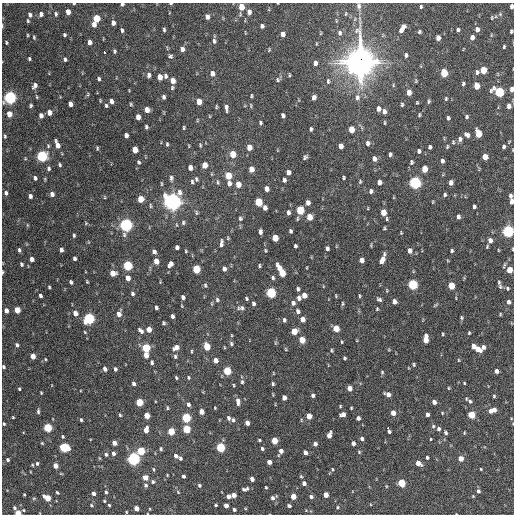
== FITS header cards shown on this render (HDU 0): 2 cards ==
NAXIS1  =                  512 / Axis length
NAXIS2  =                  512 / Axis length

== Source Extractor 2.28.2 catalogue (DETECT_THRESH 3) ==
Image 512 x 512 px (HDU 0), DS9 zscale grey, 1 PNG px = 1 image px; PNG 516 x 516 px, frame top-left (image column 1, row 512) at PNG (2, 3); no overlay
Background 1090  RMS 34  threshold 101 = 3 sigma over >= 5 px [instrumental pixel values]
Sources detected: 448; all 448 listed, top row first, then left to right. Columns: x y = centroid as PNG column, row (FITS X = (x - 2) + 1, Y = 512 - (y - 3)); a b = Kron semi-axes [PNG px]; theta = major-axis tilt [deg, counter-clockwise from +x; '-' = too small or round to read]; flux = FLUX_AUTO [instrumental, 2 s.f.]
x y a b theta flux
74 4 3 3 - 2.2e+03
122 4 4 3 - 4.5e+03
171 4 4 2 - 2.9e+03
359 6 10 7 -81 8.1e+03
512 6 4 3 - 6.2e+03
241 7 5 4 - 3.4e+04
421 7 4 3 - 2.9e+03
68 12 5 4 - 1.6e+04
249 12 6 4 89 1.2e+04
41 14 5 5 - 8.2e+03
56 14 6 4 -84 4.0e+03
346 14 6 3 81 2.2e+03
500 14 5 4 - 3.1e+03
30 15 6 4 -80 6.6e+03
207 17 6 5 - 1.1e+04
495 17 6 3 18 3.1e+03
96 18 5 4 - 5.9e+04
492 18 6 4 -90 2.6e+03
28 21 5 3 - 2.8e+03
113 23 5 4 - 1.1e+04
94 24 5 4 - 1.5e+04
2 26 6 3 -90 2.3e+03
262 26 4 4 - 6.0e+03
402 28 9 4 60 1.7e+04
477 29 6 5 - 1.2e+04
122 30 5 3 - 4.2e+03
164 30 5 3 - 3.8e+03
458 30 4 3 - 4.4e+03
511 31 4 3 - 3.7e+03
419 32 4 3 - 3.3e+03
321 33 5 3 - 1.7e+03
340 33 7 6 - 6.3e+03
283 34 5 4 - 1.4e+04
28 35 5 3 - 2.2e+03
64 35 4 3 - 3.5e+03
34 37 5 3 - 2.6e+03
472 37 5 4 - 1.1e+04
438 38 5 4 - 1.3e+04
214 41 7 5 -89 5.6e+03
89 42 5 4 - 1.2e+04
6 43 4 2 - 2.6e+03
504 47 5 4 - 2.7e+03
182 49 5 5 - 9.8e+03
269 50 6 3 67 2.2e+03
114 51 5 4 - 3.5e+03
104 52 3 2 - 3.7e+03
406 55 5 3 - 4.5e+03
170 56 6 5 - 4.1e+03
29 59 4 3 - 3.0e+03
65 59 5 4 - 4.7e+03
360 62 14 11 -89 3.0e+06
315 63 5 4 - 8.9e+03
483 70 5 4 - 5.0e+04
477 72 6 5 - 5.5e+03
444 73 6 4 -85 6.6e+04
212 74 6 5 - 1.2e+04
149 75 6 5 - 7.8e+03
289 75 6 3 -83 2.5e+03
165 76 5 5 - 5.2e+03
160 77 5 4 - 2.1e+04
99 79 4 3 - 4.0e+03
278 80 7 5 80 4.4e+03
173 81 5 4 - 2.1e+04
328 81 8 5 90 4.8e+03
416 81 5 4 - 2.3e+03
463 84 5 3 - 4.2e+03
35 86 6 4 57 8.2e+03
476 86 5 4 - 3.0e+04
172 88 5 4 - 3.4e+03
512 89 5 3 - 1.1e+04
409 92 5 4 - 2.0e+04
499 92 6 5 - 1.8e+05
88 94 6 3 72 2.8e+03
251 96 4 2 - 2.6e+03
10 97 6 5 - 5.1e+05
37 97 6 4 -74 2.5e+03
164 97 5 4 - 5.5e+03
314 97 5 4 - 7.7e+03
357 97 10 7 85 9.9e+03
446 99 5 4 - 2.7e+03
100 101 4 3 - 2.3e+03
111 101 5 4 - 9.3e+03
429 101 5 4 - 3.4e+03
199 102 5 4 - 2.5e+04
417 103 4 3 - 2.2e+03
70 104 5 4 - 1.3e+04
131 104 5 4 - 2.8e+03
402 104 4 3 - 3.3e+03
31 105 4 3 - 3.4e+03
106 106 5 4 - 4.2e+03
509 106 5 4 - 1.1e+04
216 107 5 3 - 2.7e+03
226 108 9 4 -87 7.6e+03
378 109 5 4 - 9.6e+03
147 110 5 4 - 1.9e+04
384 111 6 5 - 9.4e+03
49 112 5 4 - 1.6e+04
9 114 5 4 - 2.2e+04
419 115 4 3 - 2.8e+03
41 116 5 4 - 1.0e+04
209 116 5 3 - 1.7e+03
283 116 5 4 - 6.7e+03
138 117 5 4 - 1.8e+04
466 117 5 4 - 3.9e+03
448 118 4 3 - 4.0e+03
260 123 4 3 - 4.0e+03
384 123 5 2 - 2.3e+03
146 127 4 3 - 4.2e+03
184 128 4 3 - 2.7e+03
311 129 4 3 - 4.1e+03
351 129 5 4 - 3.4e+04
478 133 6 4 -78 5.6e+04
126 135 5 4 - 1.0e+04
467 135 7 5 -31 7.3e+03
5 136 4 3 - 2.7e+03
460 139 7 5 72 7.2e+03
453 142 6 4 -90 2.9e+03
368 143 7 6 - 7.3e+03
167 144 4 3 - 3.0e+03
57 145 9 4 -69 1.7e+04
200 145 6 3 -82 2.7e+03
189 146 5 3 - 1.8e+03
341 146 5 4 - 1.4e+04
504 146 5 4 - 4.7e+03
249 147 5 4 - 2.0e+04
430 147 4 3 - 4.8e+03
447 147 6 3 65 2.7e+03
97 148 5 3 - 3.1e+03
135 150 5 4 - 2.9e+04
419 151 5 4 - 5.5e+03
233 154 5 5 - 3.9e+04
390 154 4 3 - 5.6e+03
42 156 5 5 - 2.9e+05
305 157 5 4 - 4.4e+03
485 157 5 4 - 2.7e+04
374 159 5 4 - 1.1e+04
442 161 4 3 - 5.7e+03
139 162 5 4 - 3.6e+03
411 162 5 4 - 3.7e+03
60 165 5 4 - 3.2e+03
205 165 5 4 - 2.3e+04
49 168 5 4 - 4.8e+03
190 168 5 4 - 1.3e+04
251 169 5 4 - 2.1e+04
425 169 5 4 - 3.3e+04
288 172 5 4 - 1.0e+04
228 176 5 5 - 4.8e+04
35 178 5 4 - 4.9e+03
171 178 8 5 86 5.9e+03
343 178 3 3 - 3.2e+03
45 179 6 3 -72 1.9e+03
196 179 6 4 -75 4.2e+03
284 180 5 4 - 7.0e+03
192 182 5 4 - 3.9e+03
218 182 7 5 -85 3.9e+03
360 182 6 4 75 3.2e+03
379 182 5 4 - 1.2e+04
229 183 6 5 - 1.1e+04
415 183 6 5 - 4.4e+05
451 183 5 4 - 1.2e+04
161 184 6 3 90 2.5e+03
238 184 6 5 - 2.4e+04
267 189 5 4 - 1.4e+04
371 191 5 4 - 6.7e+03
6 193 5 4 - 5.6e+03
52 194 5 4 - 9.1e+03
445 195 5 3 - 3.8e+03
30 196 4 4 - 7.4e+03
510 196 5 3 - 5.2e+03
105 197 5 3 - 2.0e+03
140 199 5 4 - 3.8e+04
511 201 6 3 85 9.3e+03
172 202 7 7 - 1.3e+06
258 202 5 5 - 7.9e+04
433 202 5 3 - 1.9e+03
308 203 5 4 - 1.1e+04
150 206 7 3 -89 2.8e+03
474 207 4 3 - 4.8e+03
265 208 5 4 - 1.1e+04
368 208 5 3 - 1.8e+03
300 210 5 5 - 1.1e+05
383 212 5 4 - 3.4e+04
196 213 6 5 - 4.0e+03
288 213 6 4 -89 7.4e+03
309 217 5 4 - 3.3e+04
458 217 5 4 - 7.4e+03
240 218 6 5 - 4.5e+03
297 219 6 4 84 3.1e+03
387 219 6 4 -74 3.3e+03
86 223 5 4 - 2.3e+03
183 223 6 4 88 4.2e+03
27 225 6 3 -71 2.5e+03
126 225 6 5 - 6.0e+05
177 225 5 3 - 2.1e+03
384 228 4 4 - 2.9e+03
290 231 4 3 - 4.7e+03
508 231 5 5 - 4.0e+05
260 232 5 3 - 7.0e+03
401 233 4 3 - 2.1e+03
74 235 4 3 - 3.2e+03
228 238 5 4 - 2.4e+03
275 238 5 4 - 4.1e+04
490 240 6 5 - 1.0e+04
221 243 10 4 85 7.8e+03
371 245 6 3 73 2.1e+03
295 246 4 3 - 3.8e+03
177 247 4 4 - 6.1e+03
487 247 4 2 - 2.2e+03
327 248 4 4 - 5.7e+03
513 249 5 2 - 2.3e+03
19 250 6 4 -75 4.7e+03
61 250 4 4 - 8.1e+03
265 250 6 4 -88 3.0e+03
498 250 4 2 - 1.9e+03
186 251 4 3 - 2.2e+03
409 251 5 4 - 1.1e+04
452 251 4 3 - 3.5e+03
154 252 5 4 - 7.7e+03
74 258 4 3 - 5.1e+03
32 259 5 4 - 1.1e+04
382 259 10 4 68 2.0e+04
362 260 5 4 - 1.4e+04
156 261 5 4 - 2.6e+04
21 264 5 4 - 4.7e+03
170 264 6 4 62 1.3e+04
504 265 9 3 66 3.4e+03
127 266 5 5 - 1.6e+05
259 266 4 3 - 2.9e+03
279 268 8 4 -64 2.4e+04
196 269 5 5 - 7.9e+04
224 269 5 4 - 9.2e+03
509 270 5 4 - 3.3e+04
3 272 5 3 - 2.5e+03
113 273 5 5 - 2.6e+04
282 273 5 4 - 4.9e+04
128 278 5 4 - 1.6e+04
273 278 5 4 - 4.2e+03
71 282 4 3 - 5.0e+03
87 282 3 3 - 2.2e+03
499 282 5 4 - 2.9e+03
413 284 5 5 - 2.0e+05
205 285 6 4 -77 3.7e+03
451 286 5 4 - 5.0e+04
500 286 8 5 -73 4.4e+03
49 287 4 3 - 2.9e+03
507 288 5 4 - 3.4e+03
298 289 4 4 - 5.2e+03
132 293 5 4 - 4.5e+03
271 293 5 5 - 2.0e+05
40 295 4 3 - 5.9e+03
304 295 5 4 - 2.1e+04
336 296 4 3 - 2.2e+03
359 296 6 3 -82 2.6e+03
183 297 4 4 - 7.3e+03
246 298 4 3 - 3.1e+03
299 298 5 5 - 7.8e+03
379 299 6 4 -27 4.9e+03
217 300 6 5 - 4.2e+03
394 302 5 4 - 9.7e+03
508 302 5 4 - 6.9e+03
212 303 6 3 72 2.4e+03
293 303 6 6 - 7.8e+03
342 303 7 3 -90 3.3e+03
253 304 5 3 - 6.0e+03
435 305 7 3 34 2.5e+03
182 306 4 2 - 1.7e+03
156 308 4 3 - 5.4e+03
242 308 7 6 - 6.3e+03
377 309 5 4 - 2.4e+03
6 310 5 4 - 9.8e+03
17 310 5 4 - 3.5e+04
298 311 6 5 - 7.4e+03
75 313 5 5 - 1.4e+04
119 314 7 5 80 1.4e+04
500 314 3 3 - 2.4e+03
172 316 4 3 - 6.3e+03
461 318 4 4 - 3.0e+03
89 319 6 5 - 3.0e+05
302 319 5 4 - 1.4e+04
284 320 6 4 90 4.6e+03
163 323 4 3 - 3.4e+03
149 329 5 4 - 2.1e+04
336 329 5 4 - 3.5e+04
141 331 7 4 -41 7.7e+03
294 331 5 5 - 4.0e+04
85 332 4 3 - 2.1e+03
469 333 4 4 - 2.4e+03
443 334 4 3 - 2.4e+03
231 335 5 3 - 1.9e+03
426 339 8 4 88 2.9e+04
302 340 5 4 - 3.7e+04
342 342 4 3 - 1.9e+03
231 344 6 5 - 3.9e+03
17 345 5 4 - 5.5e+03
207 346 5 4 - 5.5e+04
473 346 5 4 - 1.7e+04
224 347 5 3 - 1.8e+03
483 347 7 5 60 9.0e+03
146 348 5 5 - 1.1e+05
176 348 6 5 - 1.6e+04
286 349 5 4 - 2.2e+03
478 349 6 4 -53 2.1e+04
332 350 5 3 - 2.7e+03
389 350 5 3 - 1.8e+03
191 351 5 3 - 2.2e+03
146 355 5 4 - 1.9e+04
33 356 5 4 - 2.0e+04
175 356 6 4 -87 4.3e+03
344 358 4 3 - 3.1e+03
45 359 4 4 - 2.5e+03
215 360 5 4 - 1.5e+04
458 360 4 3 - 1.9e+03
152 362 5 4 - 5.3e+03
413 364 5 4 - 3.0e+03
3 367 4 4 - 4.1e+03
105 369 5 4 - 8.2e+03
115 369 4 3 - 4.5e+03
227 371 5 4 - 9.0e+04
496 371 4 4 - 9.5e+03
382 372 5 4 - 3.1e+03
273 373 4 2 - 1.4e+03
188 377 6 4 -75 2.9e+03
176 378 6 3 -64 2.9e+03
242 382 6 4 89 3.6e+03
464 383 3 2 - 1.9e+03
134 384 5 4 - 7.7e+03
273 384 4 3 - 3.6e+03
233 385 4 3 - 2.2e+03
349 388 5 4 - 1.7e+04
448 388 5 3 - 2.1e+03
19 389 4 3 - 2.6e+03
41 393 3 2 - 2.2e+03
388 394 6 4 -26 1.3e+04
313 395 4 4 - 5.6e+03
494 396 3 3 - 2.7e+03
284 397 5 4 - 1.1e+04
238 401 8 4 -83 1.1e+04
470 401 6 5 - 5.2e+03
139 402 5 4 - 7.4e+04
434 402 4 4 - 1.1e+04
188 404 6 5 - 6.5e+03
340 406 3 3 - 2.1e+03
167 408 5 4 - 3.1e+03
215 408 4 3 - 2.0e+03
351 408 3 3 - 2.2e+03
494 410 4 4 - 1.0e+04
38 411 6 3 85 4.2e+03
490 411 5 4 - 7.7e+03
201 412 5 4 - 2.0e+04
393 413 5 4 - 1.9e+04
442 413 4 3 - 2.0e+03
343 414 5 4 - 1.3e+04
427 414 4 3 - 7.8e+03
120 415 4 4 - 2.7e+03
471 415 5 4 - 5.5e+04
147 416 5 4 - 3.1e+04
309 416 5 4 - 2.7e+04
13 417 3 2 - 2.1e+03
186 418 5 5 - 1.4e+05
228 418 7 5 -48 5.8e+03
358 418 4 4 - 6.8e+03
81 420 4 3 - 3.1e+03
233 420 6 4 -88 4.1e+03
247 423 4 4 - 1.4e+04
4 424 4 3 - 2.9e+03
433 426 6 5 - 3.6e+03
388 427 3 2 - 2.4e+03
47 428 5 4 - 1.2e+05
186 429 5 4 - 8.8e+04
439 429 5 4 - 5.6e+03
146 430 6 4 80 1.7e+04
171 431 5 4 - 5.5e+04
389 432 4 3 - 4.1e+03
446 433 5 3 - 3.9e+03
464 433 4 3 - 2.1e+03
329 435 6 4 76 1.5e+04
63 436 4 4 - 2.8e+03
362 439 5 4 - 5.9e+03
430 439 3 2 - 1.9e+03
259 440 3 3 - 2.8e+03
274 441 5 4 - 4.1e+04
42 443 4 3 - 2.2e+03
114 443 4 4 - 1.4e+04
353 443 4 4 - 8.7e+03
315 444 4 4 - 8.2e+03
64 447 6 5 - 1.5e+05
220 447 5 4 - 1.5e+05
161 449 5 4 - 3.6e+03
262 449 4 4 - 4.1e+03
141 451 5 5 - 8.3e+04
281 451 4 4 - 1.0e+04
305 452 4 4 - 1.1e+04
359 452 4 4 - 2.6e+03
114 453 5 4 - 7.5e+03
106 454 5 4 - 4.7e+03
278 455 4 2 - 1.5e+03
176 456 5 5 - 7.7e+03
427 457 3 3 - 3.7e+03
180 458 5 4 - 5.0e+03
461 458 4 4 - 2.4e+04
133 459 5 5 - 5.5e+05
8 460 4 4 - 4.6e+03
269 462 4 4 - 1.2e+04
37 463 6 5 - 4.7e+03
418 463 5 4 - 1.8e+04
55 466 4 4 - 1.6e+04
154 469 6 3 -81 2.8e+03
332 469 5 3 - 2.2e+03
481 469 3 3 - 1.9e+03
167 475 3 3 - 1.8e+03
183 476 4 3 - 5.2e+03
301 476 5 4 - 2.7e+03
145 477 5 4 - 2.2e+04
252 479 4 4 - 1.0e+04
153 482 6 5 - 4.8e+03
304 483 4 4 - 8.5e+03
401 483 5 4 - 7.8e+04
146 485 6 5 - 4.9e+03
199 485 5 4 - 4.0e+03
386 486 5 3 - 1.8e+03
266 487 3 2 - 2.3e+03
245 489 7 4 12 6.8e+03
478 491 6 5 - 5.7e+03
106 492 6 4 -80 4.2e+03
178 492 6 4 -47 3.0e+03
57 493 4 2 - 2.6e+03
93 493 4 4 - 8.1e+03
24 494 3 2 - 2.1e+03
234 495 4 4 - 1.6e+04
326 495 4 4 - 2.0e+04
228 496 4 4 - 1.0e+04
293 496 4 4 - 2.6e+04
311 497 4 4 - 5.9e+03
34 498 5 3 - 2.1e+03
47 498 6 4 -37 4.5e+04
272 498 6 5 - 7.4e+03
104 501 4 3 - 2.4e+03
91 505 5 4 - 2.7e+03
109 505 4 3 - 3.0e+03
216 505 3 3 - 2.9e+03
226 505 4 4 - 1.2e+04
289 506 4 3 - 4.6e+03
337 507 5 4 - 2.7e+03
14 508 4 3 - 4.0e+03
136 508 4 4 - 1.8e+04
234 509 4 3 - 4.5e+03
126 512 3 3 - 2.2e+03
18 513 4 3 - 3.4e+04
At the frame edge (FLAGS 8, measured only in part): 14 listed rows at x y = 74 4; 122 4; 171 4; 512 6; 241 7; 2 26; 511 31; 512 89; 511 201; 508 231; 513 249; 3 272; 3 367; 18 513